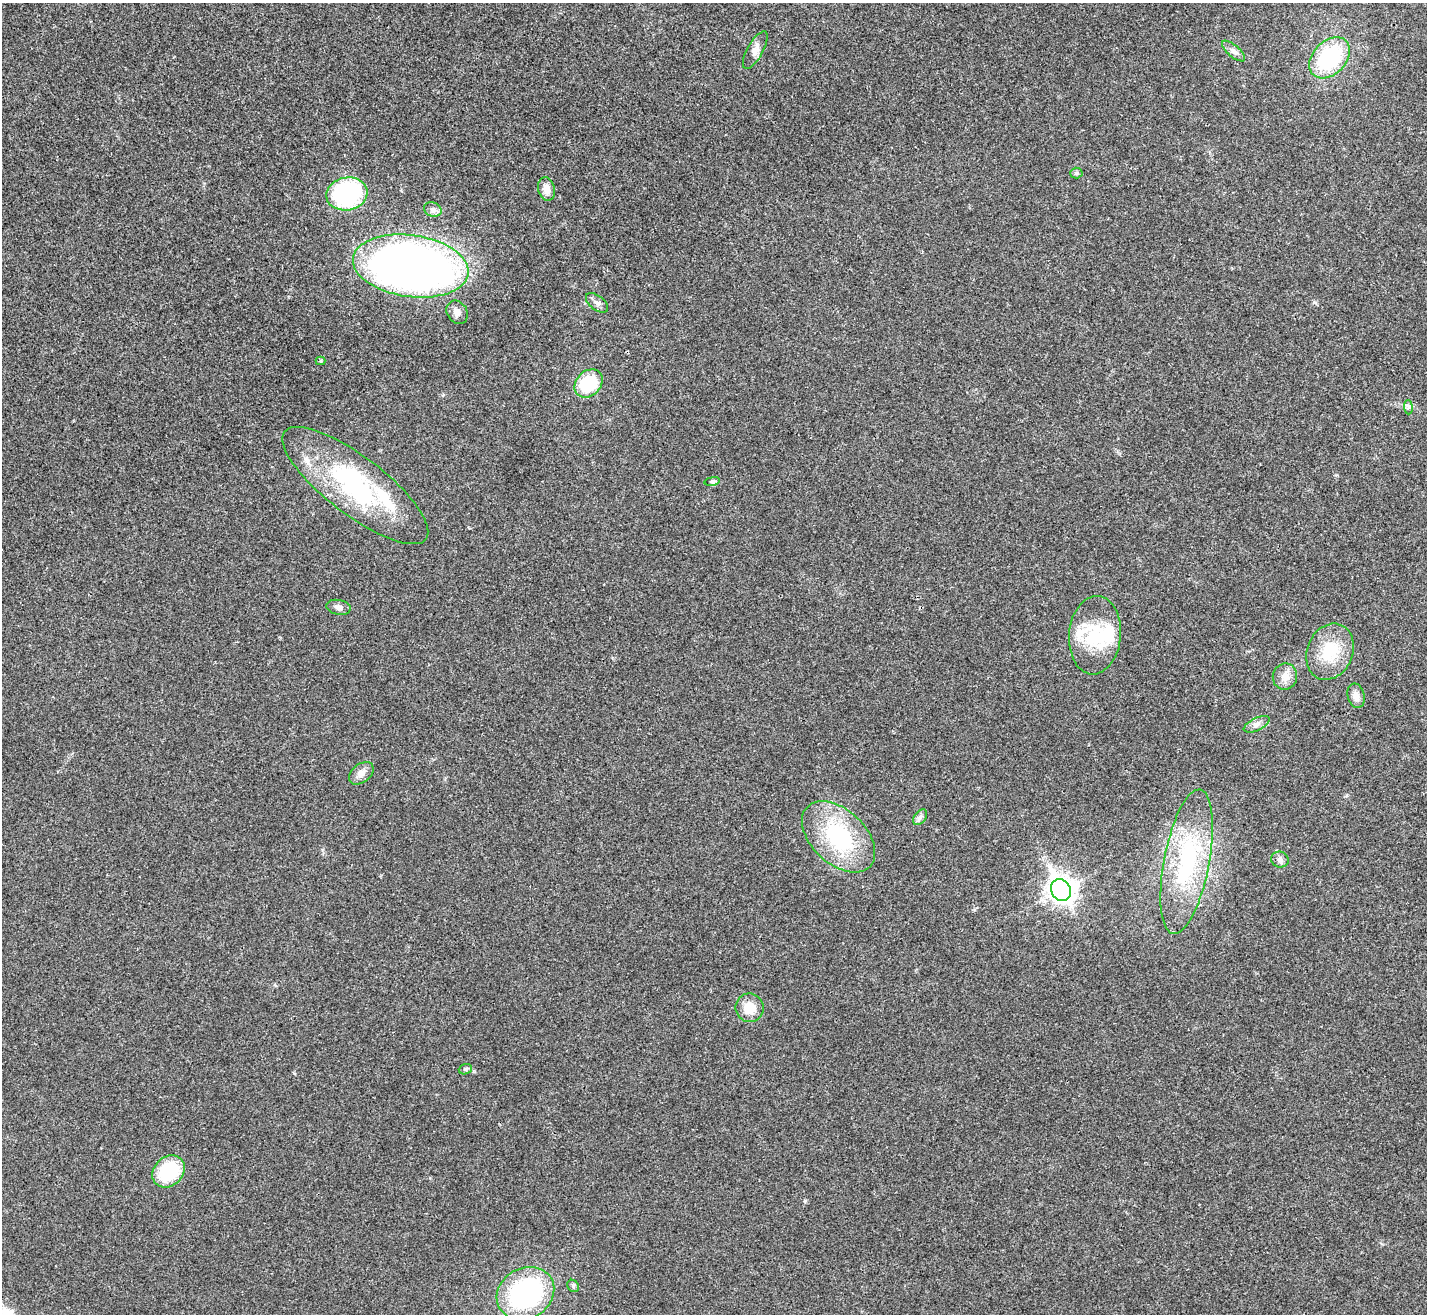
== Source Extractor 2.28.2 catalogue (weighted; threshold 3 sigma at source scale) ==
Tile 10 of 4 x 4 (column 2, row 3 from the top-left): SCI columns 1427-2851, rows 1469-2780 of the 5705 x 5696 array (HDU 1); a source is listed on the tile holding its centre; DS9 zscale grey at full resolution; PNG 1429 x 1316 px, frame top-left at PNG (2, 3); each listed source drawn as its Kron ellipse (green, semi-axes under 4 px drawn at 4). Shown black and unused: <1% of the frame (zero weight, under 3 of 4 exposures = <1% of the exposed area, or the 3 px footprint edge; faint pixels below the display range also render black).
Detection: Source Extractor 2.28.2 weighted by HDU 2 'WHT'; one run over the whole footprint, this tile lists its part. Background 0.0219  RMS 0.0042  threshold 0.0191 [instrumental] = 3 sigma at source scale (4.5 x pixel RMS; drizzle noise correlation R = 1.50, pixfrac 1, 0.05/0.05 arcsec/px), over >= 5 px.
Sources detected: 38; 2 inside a brighter object's white glare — neither listed nor drawn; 4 inside a brighter listed object's ellipse — not listed separately; the other 32 listed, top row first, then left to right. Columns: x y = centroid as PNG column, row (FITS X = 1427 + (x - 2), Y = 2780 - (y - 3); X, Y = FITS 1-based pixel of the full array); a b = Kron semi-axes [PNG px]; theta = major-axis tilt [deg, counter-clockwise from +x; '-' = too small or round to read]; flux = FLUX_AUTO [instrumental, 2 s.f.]
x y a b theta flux
755 50 21 8 61 2.9
1234 51 14 6 -41 2
1330 58 24 16 46 38
1076 173 6 5 - 0.76
547 189 12 8 -74 3.6
347 194 20 16 11 56
433 210 9 7 -21 1.7
411 266 58 31 -8 340
597 303 13 7 -37 1.9
457 312 12 10 -56 2.6
321 361 5 4 - 0.5
589 383 16 12 46 20
1408 407 7 4 -86 0.9
712 481 8 4 8 0.76
355 485 89 29 -37 57
338 607 12 7 -10 1.8
1095 635 39 26 85 23
1330 652 29 23 67 16
1285 676 13 12 - 3.8
1356 696 12 8 -76 3
1257 724 14 6 25 2.1
361 773 14 9 38 3
920 817 9 5 54 1.3
839 837 43 27 -43 41
1280 859 9 8 - 1.5
1187 862 73 22 79 46
1061 890 11 9 -60 380
750 1008 14 14 - 7.2
465 1069 7 5 20 0.8
169 1171 18 14 44 24
573 1286 6 5 - 0.74
525 1293 30 25 31 71
Unlisted compact peaks at least as high as the median listed source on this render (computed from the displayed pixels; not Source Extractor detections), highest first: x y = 805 1201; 1314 302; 294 1073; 1347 795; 443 395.